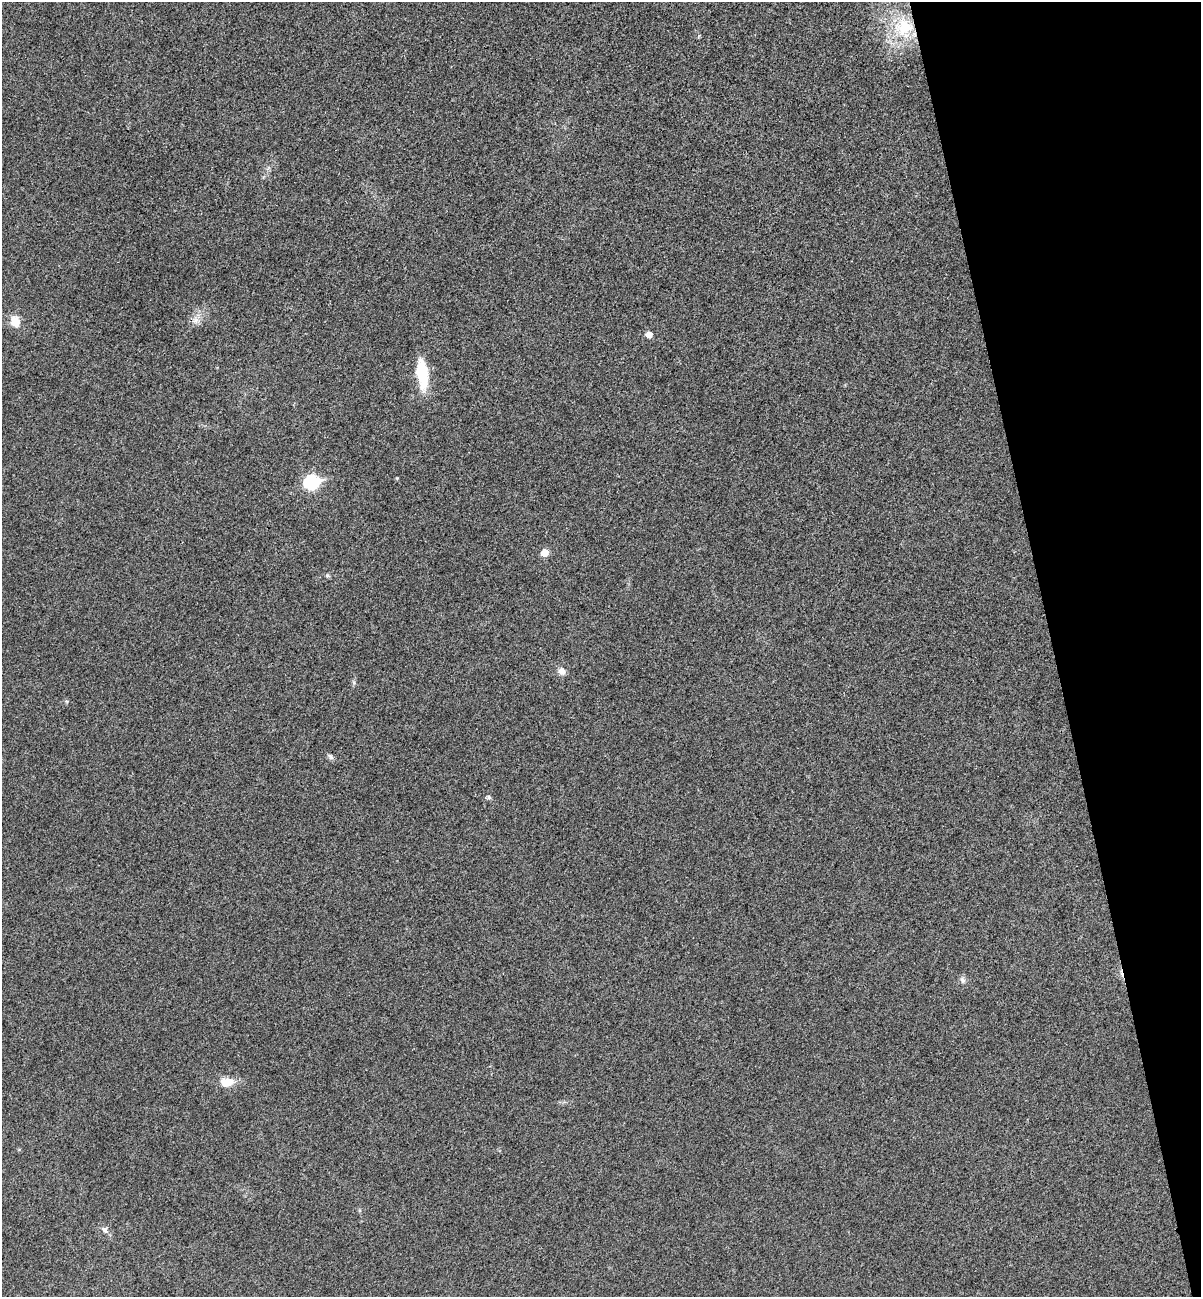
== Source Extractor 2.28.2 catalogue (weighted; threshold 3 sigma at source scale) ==
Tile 12 of 4 x 4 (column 4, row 3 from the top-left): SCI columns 3764-4962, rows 1355-2649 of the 5253 x 5299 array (HDU 1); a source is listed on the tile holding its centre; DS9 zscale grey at full resolution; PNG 1203 x 1299 px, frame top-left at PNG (2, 2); no overlay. Shown black and unused: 12% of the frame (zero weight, under 3 of 4 exposures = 6% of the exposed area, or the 3 px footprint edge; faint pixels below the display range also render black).
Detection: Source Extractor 2.28.2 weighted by HDU 2 'WHT'; one run over the whole footprint, this tile lists its part. Background 0.0197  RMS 0.0064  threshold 0.0286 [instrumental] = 3 sigma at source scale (4.5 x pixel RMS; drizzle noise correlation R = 1.50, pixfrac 1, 0.05/0.05 arcsec/px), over >= 5 px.
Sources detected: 18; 1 cosmic-ray / hot-pixel residue — not listed; the other 17 listed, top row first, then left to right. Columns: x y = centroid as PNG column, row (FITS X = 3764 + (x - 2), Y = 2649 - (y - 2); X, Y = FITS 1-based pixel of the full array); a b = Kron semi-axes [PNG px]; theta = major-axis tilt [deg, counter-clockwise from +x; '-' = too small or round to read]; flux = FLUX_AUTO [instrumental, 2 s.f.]
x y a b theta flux
904 27 32 29 -82 41
699 36 6 3 70 0.64
195 320 12 10 12 4.6
15 321 12 9 -72 10
649 335 5 5 - 5.7
422 374 37 12 -84 25
397 478 4 4 - 0.65
312 482 8 7 - 92
545 553 6 5 - 10
327 575 6 6 - 1.1
561 671 10 9 - 3.7
354 682 8 5 -71 1.2
330 756 10 6 -44 1.7
489 797 6 6 - 1.2
962 980 10 7 -73 2.3
227 1082 17 10 2 9.9
104 1230 11 8 -45 2.8
Overlapping masked pixels (flux is a lower limit): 1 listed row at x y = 904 27